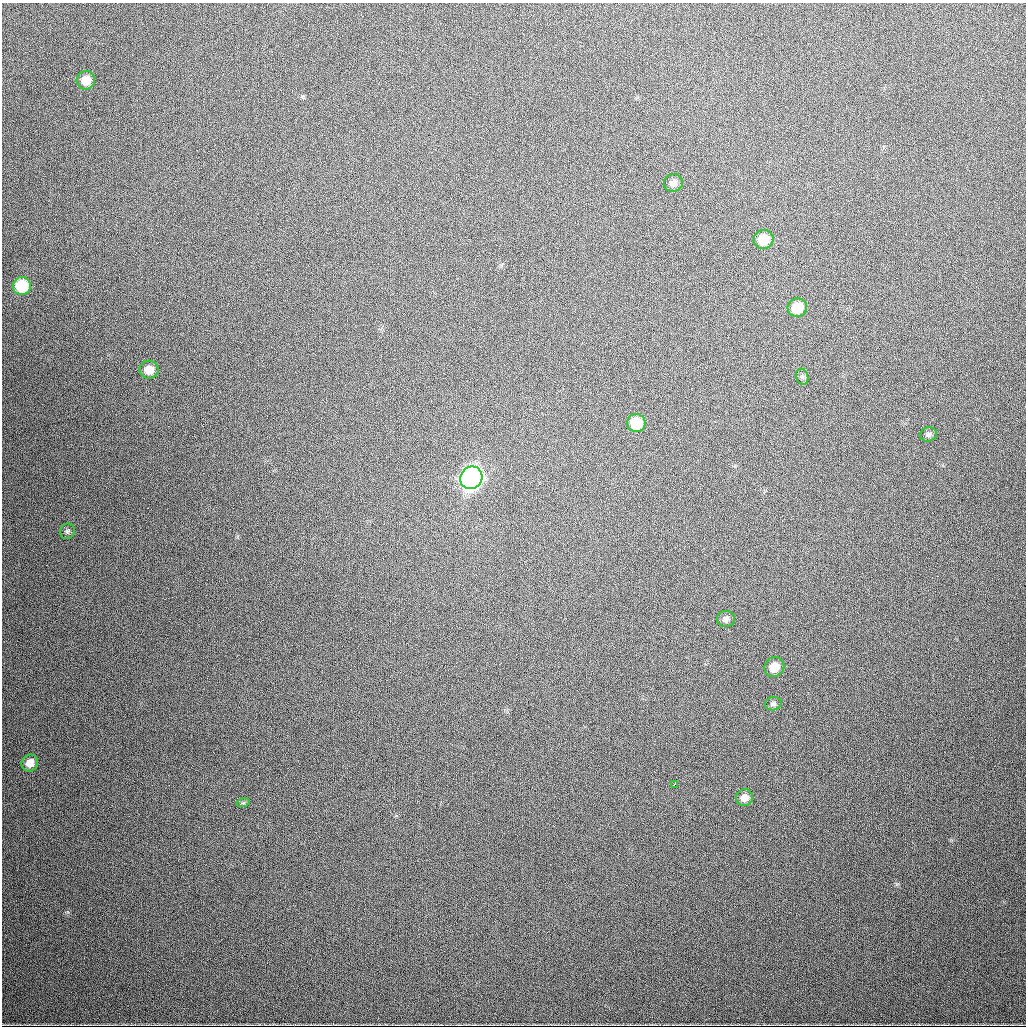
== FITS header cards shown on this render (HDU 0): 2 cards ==
NAXIS1  =                 1024
NAXIS2  =                 1024

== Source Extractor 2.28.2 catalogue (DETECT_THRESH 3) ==
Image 1024 x 1024 px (HDU 0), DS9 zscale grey, 1 PNG px = 1 image px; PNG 1028 x 1028 px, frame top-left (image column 1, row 1024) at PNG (2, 3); each listed source drawn as its Kron ellipse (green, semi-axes under 4 px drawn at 4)
Background 535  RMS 17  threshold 52.4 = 3 sigma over >= 5 px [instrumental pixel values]
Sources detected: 18; all 18 listed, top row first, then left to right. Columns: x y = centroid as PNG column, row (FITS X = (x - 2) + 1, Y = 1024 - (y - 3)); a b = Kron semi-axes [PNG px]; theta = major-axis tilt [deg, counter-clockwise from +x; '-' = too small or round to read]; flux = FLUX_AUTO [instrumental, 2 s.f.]
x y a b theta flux
86 80 9 9 - 16000
673 183 9 8 - 6500
764 239 10 9 - 26000
22 286 9 9 - 46000
797 308 9 9 - 25000
149 370 9 9 - 14000
802 377 8 6 -71 2700
636 423 9 9 - 35000
928 434 8 7 - 3800
471 478 11 10 - 750000
67 531 8 7 - 2800
726 619 9 8 - 4800
774 667 10 9 - 16000
773 704 8 6 13 3200
30 763 8 8 - 10000
674 784 4 2 - 2600
745 798 8 8 - 7800
243 803 7 4 17 2100